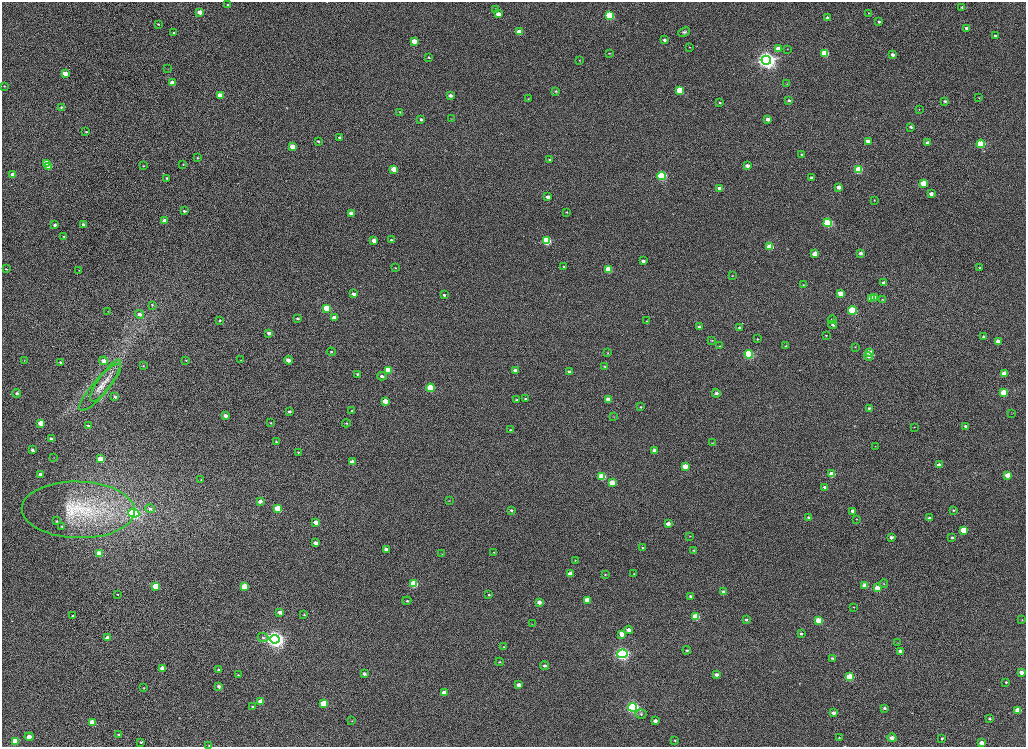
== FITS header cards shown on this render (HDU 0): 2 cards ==
NAXIS1  =                 2048
NAXIS2  =                 1489

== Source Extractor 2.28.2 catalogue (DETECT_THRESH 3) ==
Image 2048 x 1489 px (HDU 0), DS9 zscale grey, zoomed out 1/2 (1 PNG px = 2 x 2 image px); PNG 1028 x 749 px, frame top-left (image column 1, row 1489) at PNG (2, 2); each listed source drawn as its Kron ellipse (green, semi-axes under 4 px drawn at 4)
Background 1020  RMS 3.7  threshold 11.2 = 3 sigma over >= 5 px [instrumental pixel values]
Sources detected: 290; all 290 listed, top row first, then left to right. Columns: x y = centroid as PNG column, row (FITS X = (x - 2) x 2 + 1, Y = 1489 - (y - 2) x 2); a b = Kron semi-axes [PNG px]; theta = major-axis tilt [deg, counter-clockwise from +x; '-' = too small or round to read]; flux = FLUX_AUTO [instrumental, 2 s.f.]
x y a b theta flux
228 5 3 2 - 940
962 7 3 3 - 1300
496 9 3 3 - 770
200 12 3 3 - 7000
869 13 3 2 - 320
498 14 3 3 - 5900
610 16 4 3 - 64000
828 18 3 3 - 3300
879 22 3 3 - 1400
158 24 3 2 - 540
967 28 3 3 - 2900
519 32 4 3 - 14000
684 32 6 4 25 1500
173 33 2 2 - 640
995 36 3 3 - 1600
664 40 3 2 - 1800
414 41 4 3 - 10000
689 47 2 2 - 420
778 48 4 3 - 8000
787 49 3 2 - 350
609 53 3 2 - 450
825 53 4 3 - 33000
893 55 3 3 - 2500
429 57 3 2 - 630
579 60 3 2 - 320
766 60 5 4 - 700000
168 69 3 2 - 230
65 73 3 3 - 7400
172 83 4 3 - 11000
787 84 3 2 - 440
4 86 3 2 - 390
680 90 4 3 - 22000
556 91 3 2 - 630
450 95 3 3 - 3000
220 96 4 3 - 15000
528 98 3 2 - 380
979 98 3 2 - 370
789 100 4 3 - 1400
945 101 3 3 - 1300
720 103 3 3 - 690
61 107 3 3 - 790
919 109 3 2 - 290
400 112 3 3 - 530
451 118 3 2 - 300
768 119 4 3 - 4300
421 120 4 3 - 1700
911 127 4 3 - 1200
86 132 3 3 - 620
340 138 3 3 - 2400
318 141 3 3 - 920
868 141 4 3 - 5600
927 143 3 3 - 3200
981 144 4 4 - 49000
293 146 3 3 - 9400
801 154 3 3 - 590
198 158 3 3 - 590
550 160 3 3 - 1100
47 163 4 3 - 17000
183 164 3 2 - 470
49 166 4 3 - 13000
144 166 2 2 - 450
747 166 4 3 - 3700
394 169 4 3 - 14000
858 169 4 3 - 35000
13 174 4 3 - 4300
662 176 4 4 - 90000
167 178 3 2 - 1000
812 178 3 3 - 4300
923 183 4 3 - 17000
839 187 3 3 - 5000
720 188 3 3 - 5600
931 194 4 3 - 3600
548 197 3 3 - 3900
874 200 2 2 - 460
184 211 3 2 - 1600
567 212 3 2 - 520
351 213 3 3 - 3800
165 221 3 3 - 6700
828 223 4 4 - 87000
83 224 3 3 - 1300
55 225 4 3 - 1900
64 236 3 2 - 720
374 240 3 3 - 6500
391 240 3 2 - 1000
547 241 4 3 - 61000
770 247 4 3 - 20000
860 253 4 3 - 2800
815 254 4 3 - 12000
643 261 3 3 - 2500
564 267 3 3 - 780
980 267 3 3 - 530
395 268 2 2 - 390
6 269 3 2 - 490
79 270 3 2 - 430
608 270 4 3 - 24000
732 276 4 2 - 460
884 283 4 3 - 3800
803 285 3 3 - 510
840 293 4 3 - 12000
354 294 4 3 - 3200
444 295 3 3 - 1500
874 297 4 3 - 7300
871 298 4 3 - 10000
882 299 4 3 - 630
152 305 4 3 - 780
327 308 4 3 - 32000
852 310 4 3 - 56000
108 311 2 2 - 240
140 314 4 4 - 3000
334 317 4 3 - 4000
298 319 3 3 - 1500
832 319 4 3 - 980
220 320 3 3 - 850
647 321 4 3 - 740
833 325 4 3 - 1400
699 327 4 3 - 2100
740 328 4 3 - 2300
269 333 4 3 - 3600
826 335 3 2 - 390
984 337 4 3 - 1300
757 339 4 3 - 630
712 340 4 3 - 570
998 341 4 3 - 7900
720 346 3 3 - 660
786 346 4 3 - 900
855 347 3 3 - 500
331 352 4 3 - 940
870 352 4 3 - 12000
607 353 3 3 - 530
749 354 4 4 - 82000
868 356 4 4 - 2000
186 360 3 2 - 480
241 360 2 1 - 250
288 360 4 3 - 6800
24 361 4 2 - 490
104 361 4 3 - 4300
60 362 3 3 - 1200
143 366 3 3 - 440
605 366 4 3 - 1100
388 370 4 3 - 31000
515 370 4 3 - 4600
570 372 4 3 - 2700
357 374 4 3 - 1000
1004 374 4 3 - 13000
382 376 4 4 - 2300
106 381 25 6 55 8800
100 387 30 8 49 9400
430 388 4 4 - 33000
17 393 4 4 - 2200
716 393 4 3 - 2200
1004 393 4 3 - 27000
115 397 3 2 - 1700
525 398 3 3 - 790
609 399 3 3 - 10000
517 400 3 3 - 1100
385 401 4 3 - 10000
640 407 4 3 - 770
869 408 3 3 - 1200
352 411 4 3 - 1200
290 412 3 2 - 1400
1011 413 3 2 - 270
226 416 3 3 - 3300
614 417 3 2 - 350
41 423 4 3 - 12000
271 423 2 2 - 470
346 423 4 3 - 930
88 426 3 3 - 1600
966 426 4 3 - 3000
914 427 3 2 - 280
510 430 3 3 - 640
51 439 3 3 - 2300
276 441 2 2 - 500
712 443 4 2 - 410
875 446 3 2 - 230
32 450 3 3 - 1700
654 451 3 3 - 7800
298 452 2 2 - 610
54 457 3 2 - 300
101 459 4 3 - 16000
352 462 4 3 - 8100
939 465 4 3 - 5600
685 466 4 3 - 12000
40 474 3 3 - 2400
832 474 4 3 - 15000
1007 475 3 3 - 8500
602 477 4 3 - 27000
201 480 2 2 - 760
612 483 4 3 - 13000
825 487 4 3 - 1700
449 500 4 3 - 480
260 501 4 3 - 3600
278 508 4 3 - 31000
150 509 5 4 - 1800
78 510 56 28 -1 67000
511 510 4 3 - 1500
953 510 3 3 - 770
853 511 3 3 - 3600
134 513 5 4 - 110000
809 517 3 3 - 1500
930 518 3 3 - 1500
857 519 3 2 - 340
56 521 3 3 - 850
316 522 3 3 - 6000
668 524 3 3 - 4200
62 526 3 2 - 690
964 530 4 3 - 17000
690 536 3 2 - 300
891 537 4 3 - 2300
952 538 3 3 - 980
316 543 4 3 - 4900
643 548 3 2 - 810
386 549 4 3 - 3400
693 550 3 2 - 760
494 552 3 3 - 450
99 553 4 3 - 10000
442 554 3 2 - 320
575 560 3 2 - 300
570 574 4 3 - 8200
634 574 3 3 - 450
605 575 4 3 - 770
414 584 4 3 - 31000
884 584 4 4 - 710
865 585 4 3 - 7500
156 586 4 3 - 26000
245 586 4 3 - 25000
878 588 4 3 - 16000
723 592 4 3 - 2500
118 594 3 2 - 550
489 595 3 3 - 870
690 596 3 3 - 1400
587 600 4 3 - 13000
407 601 4 3 - 970
539 602 4 3 - 4500
854 607 3 2 - 410
280 612 4 3 - 4600
304 615 4 3 - 780
73 616 3 2 - 1200
696 617 4 3 - 30000
746 620 4 3 - 1400
1022 620 4 3 - 590
819 621 4 3 - 19000
532 624 3 2 - 330
629 630 4 3 - 4700
622 634 4 3 - 10000
801 634 4 3 - 1200
107 637 3 3 - 4100
263 637 5 4 - 1600
275 639 5 4 - 590000
898 643 3 2 - 320
504 647 4 3 - 740
687 650 4 3 - 1600
901 651 4 3 - 2800
622 654 5 4 - 270000
832 658 4 3 - 1100
500 662 4 3 - 960
545 666 4 3 - 2100
163 668 3 3 - 7200
219 670 3 2 - 1800
1021 672 3 3 - 5300
364 674 3 3 - 2400
717 674 4 3 - 2700
238 675 3 2 - 540
850 677 4 3 - 38000
1006 682 3 2 - 920
519 685 4 3 - 5000
219 686 3 2 - 2100
144 688 2 2 - 340
444 692 4 3 - 6700
261 701 4 3 - 9400
324 703 4 3 - 23000
253 706 2 2 - 650
633 707 4 4 - 230000
885 708 4 3 - 1600
1018 710 4 3 - 12000
834 713 4 3 - 3200
641 714 6 4 -4 1800
990 719 3 2 - 1100
352 721 3 2 - 300
655 721 4 3 - 2800
92 722 4 3 - 15000
119 735 3 3 - 690
29 737 4 3 - 6400
839 738 4 3 - 560
892 738 4 4 - 4200
942 738 4 3 - 1100
675 740 4 3 - 810
15 741 4 3 - 23000
141 742 3 3 - 760
982 743 3 3 - 7000
209 745 3 2 - 470
At the frame edge (FLAGS 8, measured only in part): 2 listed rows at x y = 839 738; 209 745